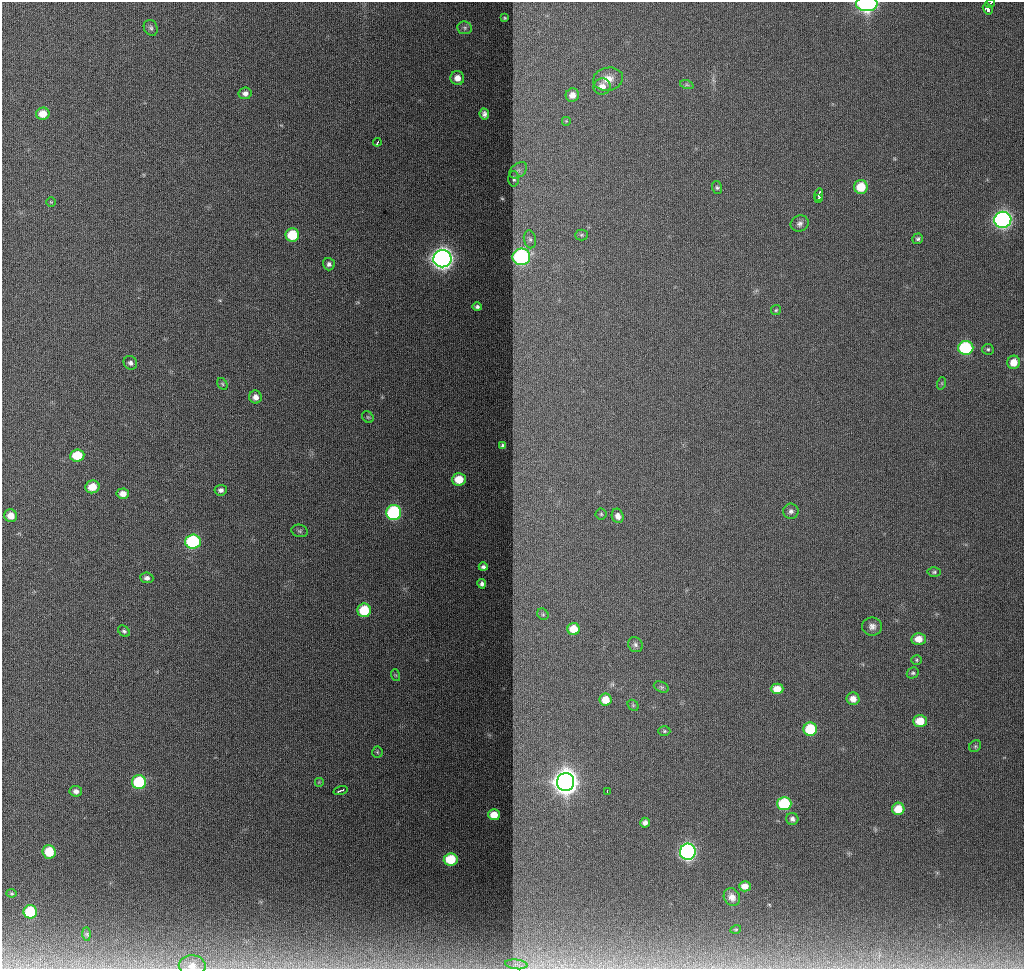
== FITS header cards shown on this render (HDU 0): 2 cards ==
NAXIS1  =                 1022
NAXIS2  =                  967

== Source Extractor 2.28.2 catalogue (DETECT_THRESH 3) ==
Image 1022 x 967 px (HDU 0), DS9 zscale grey, 1 PNG px = 1 image px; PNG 1026 x 971 px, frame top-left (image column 1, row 967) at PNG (2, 2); each listed source drawn as its Kron ellipse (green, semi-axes under 4 px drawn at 4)
Background 1170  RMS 11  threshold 32.3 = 3 sigma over >= 5 px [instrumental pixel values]
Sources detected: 101; all 101 listed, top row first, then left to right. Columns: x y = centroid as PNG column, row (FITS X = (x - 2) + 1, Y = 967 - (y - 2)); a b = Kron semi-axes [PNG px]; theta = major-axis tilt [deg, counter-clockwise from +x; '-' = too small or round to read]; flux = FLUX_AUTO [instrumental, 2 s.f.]
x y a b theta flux
990 3 5 2 - 4000
867 4 11 7 1 110000
988 9 6 4 -57 17000
505 18 3 2 - 660
151 28 8 6 -64 1900
465 28 7 6 - 1600
457 78 7 7 - 6000
608 79 15 11 11 9200
687 85 7 4 -18 1300
602 86 8 8 - 5700
245 93 6 5 - 3200
572 95 7 6 - 5700
43 114 7 6 - 9600
484 114 6 4 -81 2400
566 121 5 5 - 710
377 142 4 2 - 1500
518 170 10 6 39 2700
514 179 8 5 -88 2000
861 187 7 7 - 20000
717 188 6 5 - 1300
819 195 6 3 79 5500
819 199 3 2 - 2500
51 202 5 4 - 620
1003 220 8 8 - 270000
800 224 9 8 - 2600
292 235 7 7 - 28000
581 235 6 5 - 1200
530 239 9 6 -79 2600
918 239 5 5 - 1600
521 257 9 8 - 130000
442 259 9 8 - 530000
329 264 6 6 - 2300
477 307 5 4 - 1700
776 310 5 5 - 920
966 348 7 7 - 59000
988 349 5 5 - 1100
1014 362 7 6 - 9800
130 363 7 6 - 2200
942 383 6 4 72 930
222 384 6 4 -60 1000
255 397 6 6 - 4200
368 417 6 5 - 950
503 445 3 3 - 1200
77 456 7 6 - 21000
459 479 7 6 - 15000
92 487 7 6 - 10000
221 490 6 5 - 2400
123 494 6 5 - 5100
791 511 8 7 - 2300
394 513 7 7 - 100000
601 514 5 5 - 950
11 516 6 6 - 7400
618 516 7 5 -72 3700
300 531 8 6 -15 1600
193 542 7 7 - 73000
483 567 4 3 - 1600
934 572 6 4 1 1200
147 578 6 5 - 2600
482 584 5 4 - 2000
364 610 7 6 - 30000
543 614 6 5 - 1200
872 626 10 9 - 3900
574 629 6 6 - 13000
124 631 6 5 - 1400
919 639 7 6 - 8300
635 645 8 7 - 2100
917 660 5 4 - 900
913 673 6 5 - 1300
395 675 6 3 -70 740
661 687 8 5 -25 1300
777 689 6 5 - 9200
853 699 6 6 - 5900
605 700 6 6 - 11000
633 705 6 5 - 1100
920 721 7 6 - 14000
810 729 7 6 - 36000
664 731 6 5 - 1100
975 746 6 5 - 1200
377 752 5 5 - 870
139 782 7 7 - 49000
319 782 5 5 - 730
566 782 9 8 - 950000
76 791 6 5 - 3000
340 791 7 2 18 2500
607 791 4 2 - 1500
784 804 7 6 - 45000
898 809 6 6 - 13000
494 815 6 5 - 9800
792 819 6 6 - 2300
645 823 5 5 - 2700
49 852 7 6 - 24000
688 852 8 8 - 230000
451 859 7 6 - 26000
745 886 6 5 - 5800
11 893 5 3 - 860
732 897 9 8 - 4600
30 912 6 6 - 40000
736 929 5 3 - 680
87 934 7 4 -89 1400
516 964 11 5 -6 3200
192 966 13 10 -1 8000
At the frame edge (FLAGS 8, measured only in part): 2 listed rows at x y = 867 4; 192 966